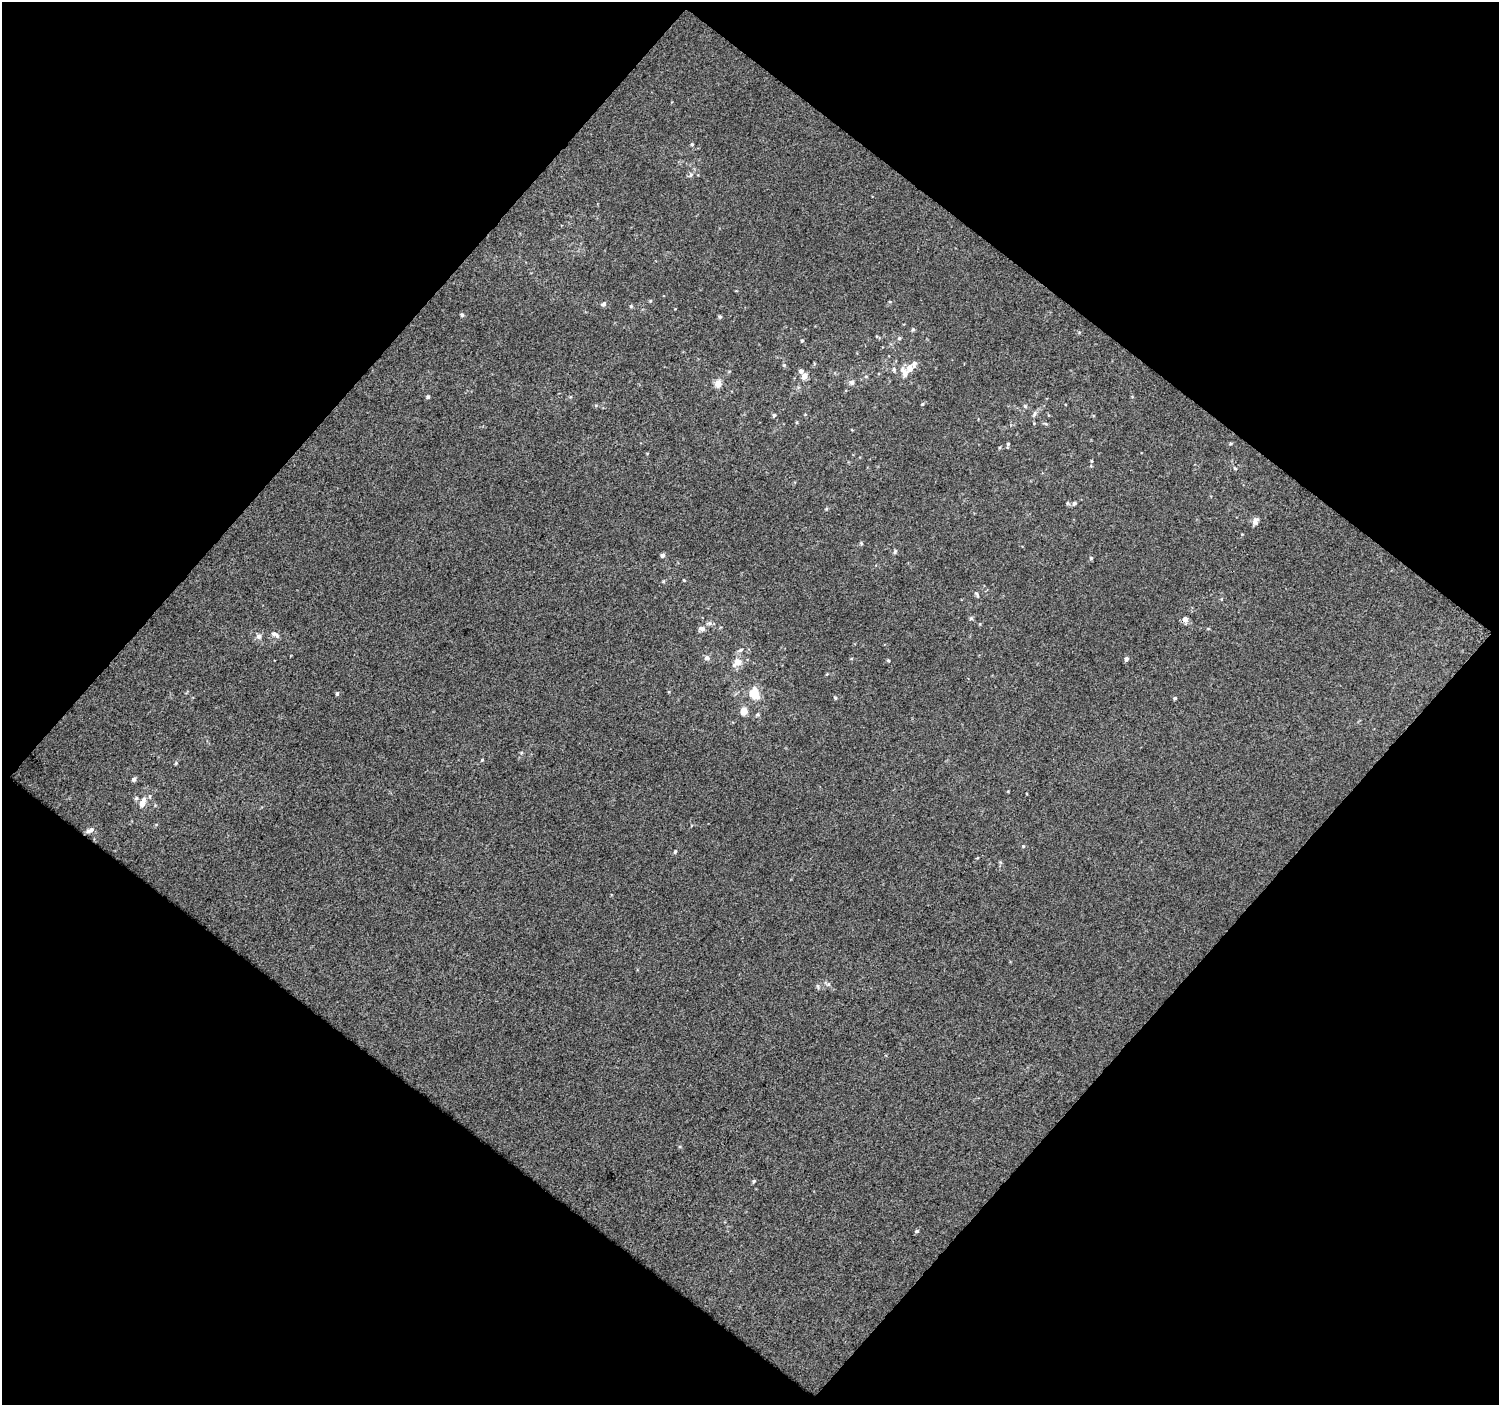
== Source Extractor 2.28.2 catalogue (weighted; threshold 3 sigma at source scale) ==
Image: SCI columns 1-1497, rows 53-1455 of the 1498 x 1504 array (HDU 1 of 3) = the unmasked area's bounding box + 8 px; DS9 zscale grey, full resolution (1 PNG px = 1 image px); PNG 1501 x 1407 px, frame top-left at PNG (2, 2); no overlay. Shown black and unused: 50% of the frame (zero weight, under 3 of 4 exposures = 1% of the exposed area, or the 3 px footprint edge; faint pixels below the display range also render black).
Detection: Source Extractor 2.28.2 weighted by HDU 2 'WHT'. Background -4.16e-04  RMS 0.012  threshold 0.0529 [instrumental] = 3 sigma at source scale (4.5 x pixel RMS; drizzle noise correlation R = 1.50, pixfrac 1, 0.0396/0.0396 arcsec/px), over >= 5 px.
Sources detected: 61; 1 inside a brighter listed object's ellipse — not listed separately; the other 60 listed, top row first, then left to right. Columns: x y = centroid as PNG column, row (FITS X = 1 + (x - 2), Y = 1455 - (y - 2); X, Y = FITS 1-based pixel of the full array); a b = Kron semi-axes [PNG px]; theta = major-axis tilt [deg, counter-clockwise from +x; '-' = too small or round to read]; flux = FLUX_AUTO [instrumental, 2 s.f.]
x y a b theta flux
692 144 4 4 - 1.4
691 175 7 5 60 2.3
604 304 6 6 - 2.8
631 306 5 5 - 1.5
462 315 4 4 - 1.8
720 317 5 4 - 1.5
913 329 5 4 - 1.7
899 338 5 4 - 1.6
802 341 4 3 - 1.3
914 364 9 6 82 3.7
784 365 4 4 - 1.3
801 371 6 6 - 3.2
904 372 16 8 -64 9.1
804 376 7 6 - 6.7
852 382 7 6 - 3
718 384 9 9 - 7.1
428 397 4 4 - 2.1
922 404 4 3 - 1.3
1025 406 6 4 -46 1.7
1034 414 9 4 61 2.6
774 415 5 4 - 1.8
1008 444 5 4 - 1.3
1230 444 5 3 - 1.3
1092 461 5 3 - 1.1
1235 468 5 4 - 1.3
1074 503 5 5 - 2.6
1255 521 10 7 72 4.9
861 543 6 3 -72 1.3
895 551 6 4 77 1.6
662 555 5 5 - 2.8
684 580 4 3 - 0.91
977 594 8 4 -54 2.1
971 618 5 5 - 1.7
1185 619 6 6 - 6.6
702 629 9 6 -12 3.9
277 635 9 6 -42 3.3
259 636 7 6 - 3.9
740 650 7 5 28 2.5
707 658 7 6 - 3.6
1126 659 5 4 - 3.4
888 661 4 4 - 1.3
738 662 13 11 9 9.6
337 693 5 4 - 1.9
755 694 8 6 -76 33
835 698 5 4 - 1.5
1175 698 4 3 - 1.7
744 711 6 5 - 16
757 714 5 5 - 1.8
482 760 4 3 - 0.98
176 763 4 4 - 1.2
134 779 5 5 - 2.8
136 798 5 5 - 2
142 803 13 7 70 9.8
90 830 11 5 26 3.8
1023 846 4 4 - 1
675 851 6 4 62 1.7
828 984 6 5 - 2.3
818 986 8 4 -82 1.8
754 1181 5 4 - 1.5
917 1231 5 4 - 2.2